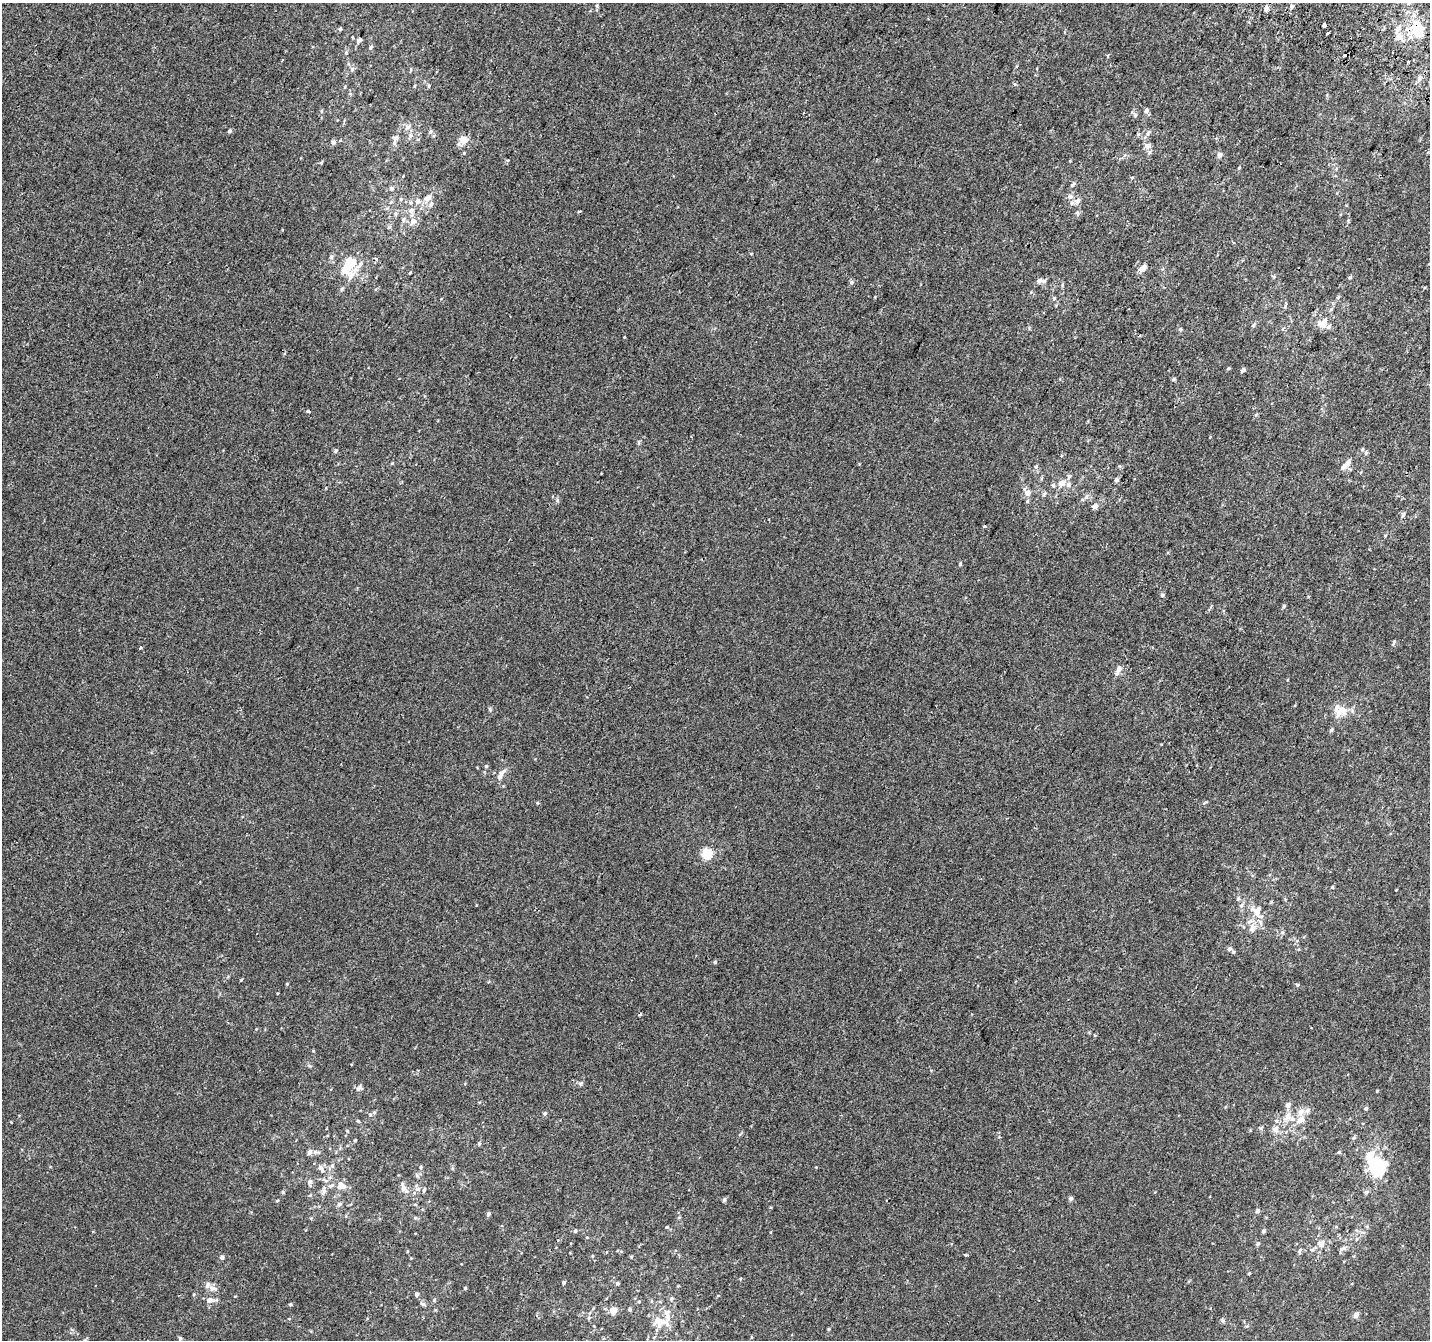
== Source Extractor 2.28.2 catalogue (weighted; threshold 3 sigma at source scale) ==
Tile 10 of 4 x 4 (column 2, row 3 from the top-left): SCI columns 1455-2882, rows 1644-2981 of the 5758 x 5899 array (HDU 1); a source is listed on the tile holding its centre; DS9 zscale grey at full resolution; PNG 1432 x 1342 px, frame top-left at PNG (2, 3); no overlay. Shown black and unused: <1% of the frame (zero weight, under 2 of 3 exposures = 2% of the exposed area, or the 3 px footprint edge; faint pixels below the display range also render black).
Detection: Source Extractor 2.28.2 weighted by HDU 2 'WHT'; one run over the whole footprint, this tile lists its part. Background 2.19e-04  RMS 0.0036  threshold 0.0161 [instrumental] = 3 sigma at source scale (4.5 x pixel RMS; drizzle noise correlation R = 1.50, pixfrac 1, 0.0396/0.0396 arcsec/px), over >= 5 px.
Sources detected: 202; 2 inside a brighter object's white glare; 4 cosmic-ray / hot-pixel residue — not listed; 21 inside a brighter listed object's ellipse — not listed separately; the other 175 listed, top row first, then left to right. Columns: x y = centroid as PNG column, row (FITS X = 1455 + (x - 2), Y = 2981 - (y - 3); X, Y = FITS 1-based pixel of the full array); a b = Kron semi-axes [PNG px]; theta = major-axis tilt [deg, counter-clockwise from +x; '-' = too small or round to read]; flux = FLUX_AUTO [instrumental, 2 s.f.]
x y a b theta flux
1292 7 6 4 84 0.66
1266 8 6 5 - 1.3
1324 25 3 3 - 21
340 29 5 4 - 0.46
1417 29 25 15 -80 11
1327 33 3 2 - 0.73
1398 36 11 10 - 3
359 40 6 5 - 1.1
371 47 6 5 - 0.61
346 53 5 4 - 0.4
1108 55 4 3 - 0.34
411 69 5 3 - 0.36
352 70 6 5 - 0.7
1015 84 4 3 - 1.5
414 86 5 3 - 0.32
429 86 5 4 - 0.43
1146 110 6 5 - 0.98
321 111 5 3 - 0.37
1135 115 6 5 - 0.68
408 127 8 6 4 1.4
229 131 5 5 - 0.6
430 132 7 6 - 0.79
1148 133 9 5 60 1
411 136 7 7 - 1.2
396 138 9 7 46 1.6
463 140 7 6 - 4
333 142 6 5 - 0.84
1148 146 8 7 - 1.5
1219 155 6 5 - 1.4
321 163 5 4 - 0.33
1239 168 6 4 46 0.37
673 176 3 2 - 0.38
1132 178 5 3 - 0.34
1072 185 8 4 42 0.61
392 189 6 6 - 0.85
1070 197 8 7 - 1.4
428 198 11 7 39 2.1
401 199 6 3 72 0.44
418 201 8 6 59 1.6
1077 201 8 7 - 1.6
411 210 9 8 - 1.9
579 211 4 3 - 1
1078 213 6 4 -89 0.55
395 214 7 5 84 0.72
403 220 8 5 76 0.92
413 221 11 9 50 2.2
331 257 7 5 87 0.91
360 264 14 6 48 2.1
1142 268 9 6 38 2.3
346 269 10 8 42 5.9
410 273 4 3 - 0.29
1039 281 11 7 15 1.4
851 282 7 5 44 0.67
1062 285 6 4 73 0.41
342 289 6 5 - 0.59
1338 297 6 4 45 0.49
1054 298 6 4 74 0.58
1285 306 6 4 73 0.46
1322 324 14 11 -24 3.3
1253 325 5 4 - 0.54
1180 329 5 5 - 0.55
1139 336 3 3 - 0.4
1228 368 5 4 - 0.38
1243 370 5 4 - 0.87
1173 379 5 4 - 0.47
308 411 4 3 - 1.7
1362 449 6 4 69 0.52
336 451 6 4 30 0.52
1366 453 6 5 - 0.52
392 463 5 3 - 0.31
1348 463 12 7 63 1.9
1036 467 6 5 - 0.61
1069 477 9 5 72 0.82
1116 480 4 4 - 1.1
1062 483 6 6 - 2.6
1053 485 6 5 - 0.64
1068 485 7 6 - 1.3
1028 493 10 8 -22 1.8
1044 494 6 4 45 0.54
1086 497 6 5 - 0.79
557 500 6 4 -50 0.53
1027 501 6 4 87 0.49
1095 507 6 6 - 1.6
1403 515 8 5 63 0.69
984 526 3 3 - 0.9
960 564 4 4 - 0.47
1162 595 5 5 - 0.54
1284 606 5 4 - 0.43
1394 643 8 4 66 0.52
140 647 3 3 - 0.99
1119 668 8 6 67 1.4
490 709 6 4 -72 0.46
1341 711 20 14 21 5.4
1331 730 5 4 - 0.57
486 766 5 4 - 0.45
500 776 14 6 59 2.7
1205 802 9 3 15 0.39
537 803 5 3 - 0.31
707 854 5 5 - 30
1332 887 4 4 - 0.36
1241 906 7 6 - 1
1257 912 21 13 -72 5.8
1252 928 13 9 87 2.9
1229 949 6 6 - 0.98
715 962 5 4 - 0.49
241 980 3 3 - 0.74
287 984 4 3 - 0.31
1297 985 5 4 - 0.46
313 1051 4 3 - 0.29
580 1084 6 6 - 0.77
359 1088 11 6 48 0.97
1377 1091 4 3 - 0.29
1366 1108 5 4 - 0.47
545 1113 5 4 - 0.76
370 1114 6 5 - 0.62
1288 1116 15 9 58 3.3
1301 1120 13 8 34 2.8
358 1121 5 4 - 0.35
1261 1128 6 5 - 0.56
1275 1129 9 8 - 1.9
355 1140 3 3 - 0.37
479 1143 5 5 - 0.57
310 1152 7 6 - 1.4
1339 1152 4 4 - 0.44
1369 1155 38 21 -64 12
332 1165 7 5 67 0.87
421 1167 5 4 - 0.42
1381 1167 19 14 84 13
321 1168 12 6 -65 1.9
326 1181 6 4 -19 0.64
310 1182 7 6 - 1.4
341 1186 15 12 -15 3.6
403 1188 10 7 -51 2.1
417 1188 11 6 -63 1.3
283 1192 5 4 - 0.43
1366 1192 6 5 - 0.71
323 1193 10 6 52 1.3
1070 1199 5 5 - 0.91
277 1200 4 3 - 0.33
724 1200 5 5 - 0.78
340 1204 7 5 3 0.79
1257 1211 6 5 - 0.66
488 1214 6 5 - 0.6
679 1217 5 3 - 0.36
667 1227 4 4 - 0.34
1336 1227 5 3 - 0.35
575 1231 5 4 - 0.53
1263 1231 5 4 - 0.63
587 1237 4 3 - 0.27
1258 1244 6 5 - 0.6
1321 1244 11 10 - 2.4
1343 1249 12 5 23 1.1
1300 1250 7 4 60 0.7
222 1257 5 5 - 0.93
411 1258 3 3 - 0.23
1249 1273 4 3 - 0.35
564 1282 4 3 - 0.73
617 1283 6 4 1 0.51
213 1288 12 7 -20 2
465 1288 4 4 - 0.42
417 1294 5 5 - 0.91
671 1299 7 4 46 0.54
210 1300 13 7 3 2
434 1300 5 4 - 0.46
639 1302 5 3 - 0.35
290 1304 5 4 - 0.42
423 1304 7 5 -16 0.75
630 1309 5 5 - 0.52
613 1311 7 6 - 3.2
1356 1315 8 6 53 1.3
588 1318 6 4 70 0.44
1223 1321 6 5 - 0.58
659 1322 14 12 -52 5.5
829 1329 3 3 - 0.37
180 1338 5 5 - 0.65
Overlapping masked pixels (flux is a lower limit): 1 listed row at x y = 1417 29
Unlisted compact peaks at least as high as the median listed source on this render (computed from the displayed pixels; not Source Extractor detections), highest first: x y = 1350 277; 624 337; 966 1255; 1256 415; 310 1066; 639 442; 1348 221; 875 297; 415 1218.